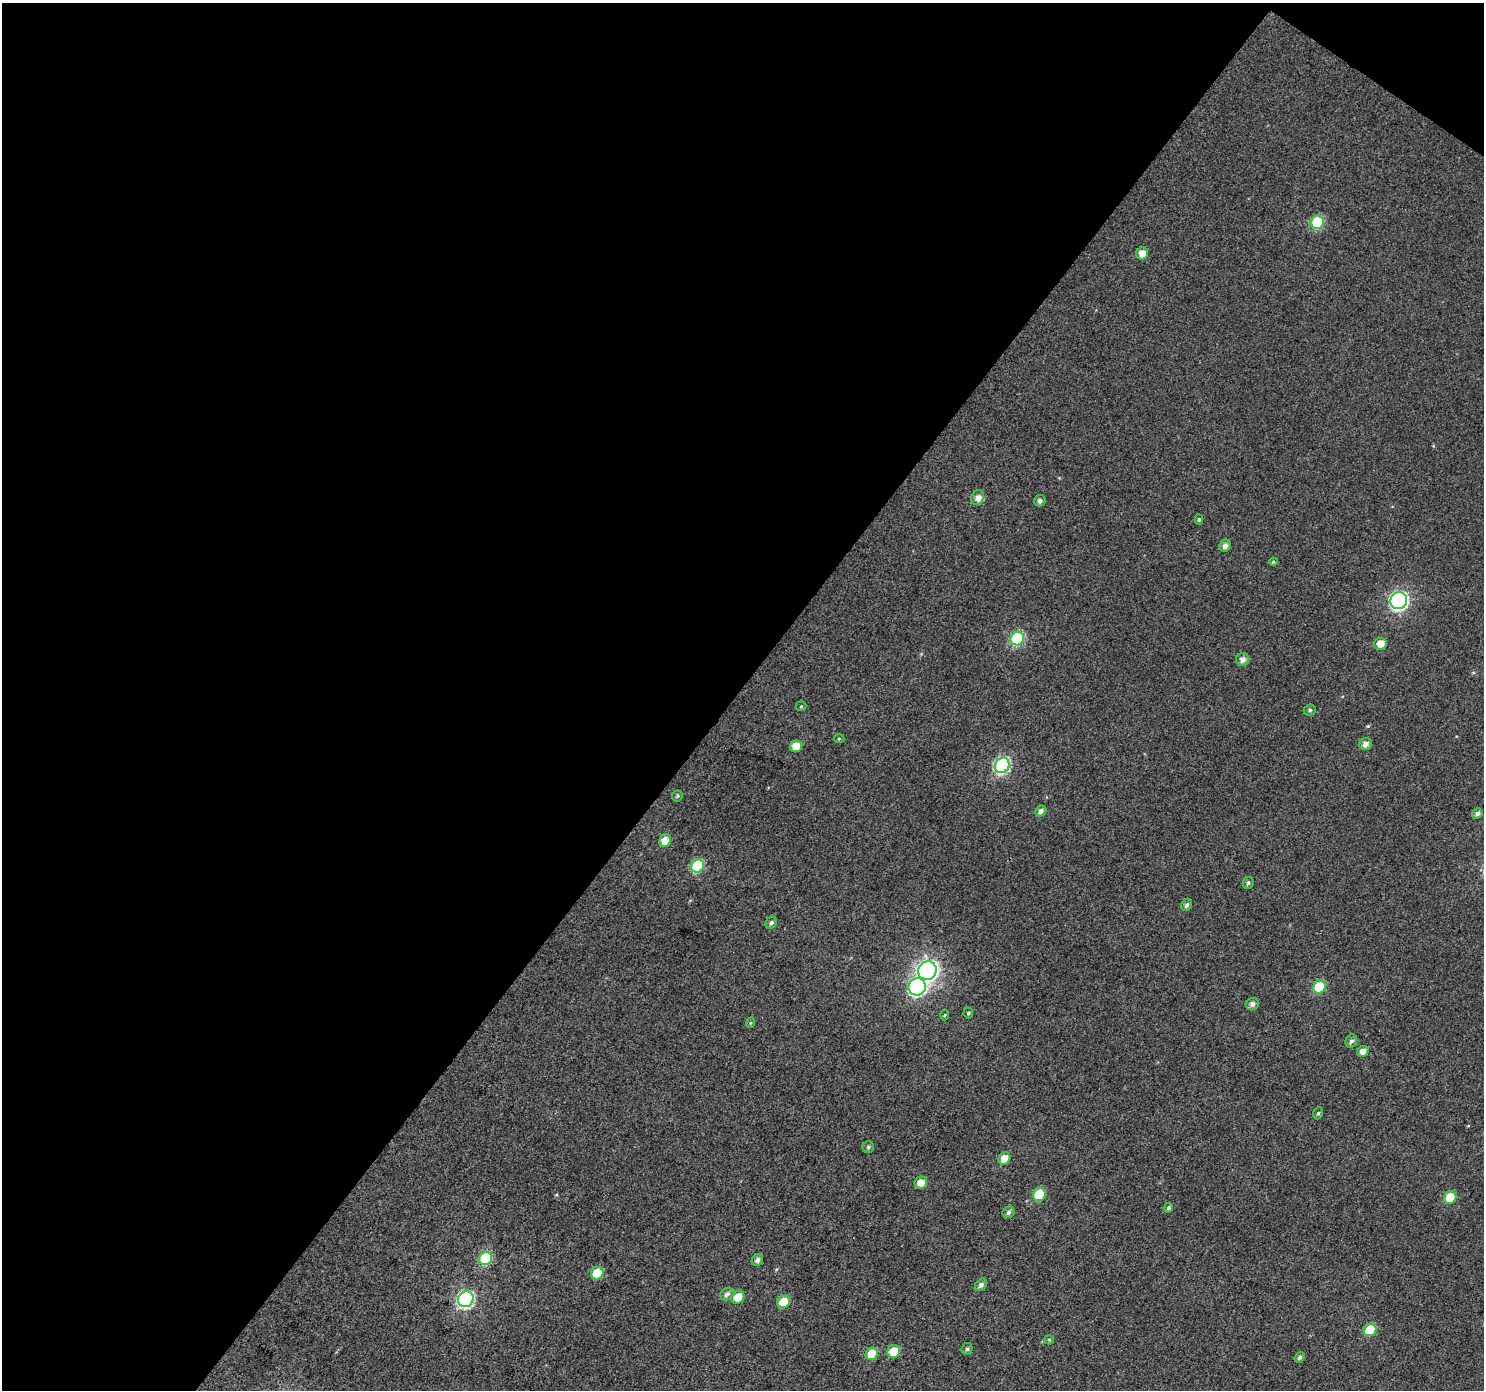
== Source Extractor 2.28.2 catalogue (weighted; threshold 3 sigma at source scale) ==
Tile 1 of 2 x 2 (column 1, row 1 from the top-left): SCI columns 3-1484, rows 1504-2891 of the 2966 x 2987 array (HDU 1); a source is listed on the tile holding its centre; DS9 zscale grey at full resolution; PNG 1486 x 1392 px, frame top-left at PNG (2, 3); each listed source drawn as its Kron ellipse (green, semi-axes under 4 px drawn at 4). Shown black and unused: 50% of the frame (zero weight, under 3 of 4 exposures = <1% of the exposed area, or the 3 px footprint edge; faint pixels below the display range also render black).
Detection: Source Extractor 2.28.2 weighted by HDU 2 'WHT'; one run over the whole footprint, this tile lists its part. Background 0.0187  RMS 0.011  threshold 0.0508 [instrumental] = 3 sigma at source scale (4.5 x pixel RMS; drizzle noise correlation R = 1.50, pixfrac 1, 0.0396/0.0396 arcsec/px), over >= 5 px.
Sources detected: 57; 1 inside a brighter listed object's ellipse — not listed separately; the other 56 listed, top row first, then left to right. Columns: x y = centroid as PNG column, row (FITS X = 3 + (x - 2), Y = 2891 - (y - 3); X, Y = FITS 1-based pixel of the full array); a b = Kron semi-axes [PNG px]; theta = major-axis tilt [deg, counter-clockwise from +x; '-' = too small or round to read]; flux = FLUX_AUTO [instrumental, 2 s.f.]
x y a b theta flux
1317 222 7 6 - 68
1142 253 6 6 - 9.9
977 497 7 6 - 6.3
1040 501 6 5 - 3.9
1199 519 5 4 - 1.7
1225 546 6 5 - 5.2
1273 562 4 4 - 1.6
1399 601 9 8 - 300
1017 639 7 6 - 96
1380 644 6 6 - 10
1243 659 6 6 - 5.7
801 706 5 5 - 1.5
1310 710 6 5 - 2.4
839 739 5 3 - 1
1365 744 6 5 - 6
796 746 6 6 - 15
1002 765 8 7 - 150
677 796 6 5 - 1.7
1041 811 6 5 - 5.1
1477 813 6 5 - 4
665 841 6 6 - 13
697 866 7 6 - 61
1248 883 6 5 - 2.2
1187 905 6 5 - 3.4
771 923 6 5 - 3.2
927 971 9 9 - 510
917 987 9 8 - 210
1319 987 7 6 - 51
1252 1004 6 6 - 4.8
968 1013 5 5 - 1.5
945 1015 5 3 - 1.1
750 1023 5 3 - 1.1
1351 1041 7 5 64 3.8
1363 1051 6 5 - 7
1318 1113 6 5 - 1.8
868 1147 6 6 - 2.2
1004 1158 7 5 57 11
921 1183 6 6 - 11
1039 1194 7 6 - 45
1450 1197 6 6 - 28
1168 1208 5 4 - 2
1008 1212 6 5 - 3.2
486 1258 7 6 - 74
757 1260 6 5 - 4.1
597 1273 6 6 - 27
981 1285 7 5 46 4.3
727 1294 7 6 - 4.3
738 1297 7 6 - 16
466 1299 8 7 - 200
783 1302 6 6 - 19
1370 1330 6 6 - 35
1049 1340 5 4 - 1.5
967 1349 6 5 - 2.7
894 1351 7 6 - 21
872 1354 6 6 - 25
1300 1357 6 4 54 2.7